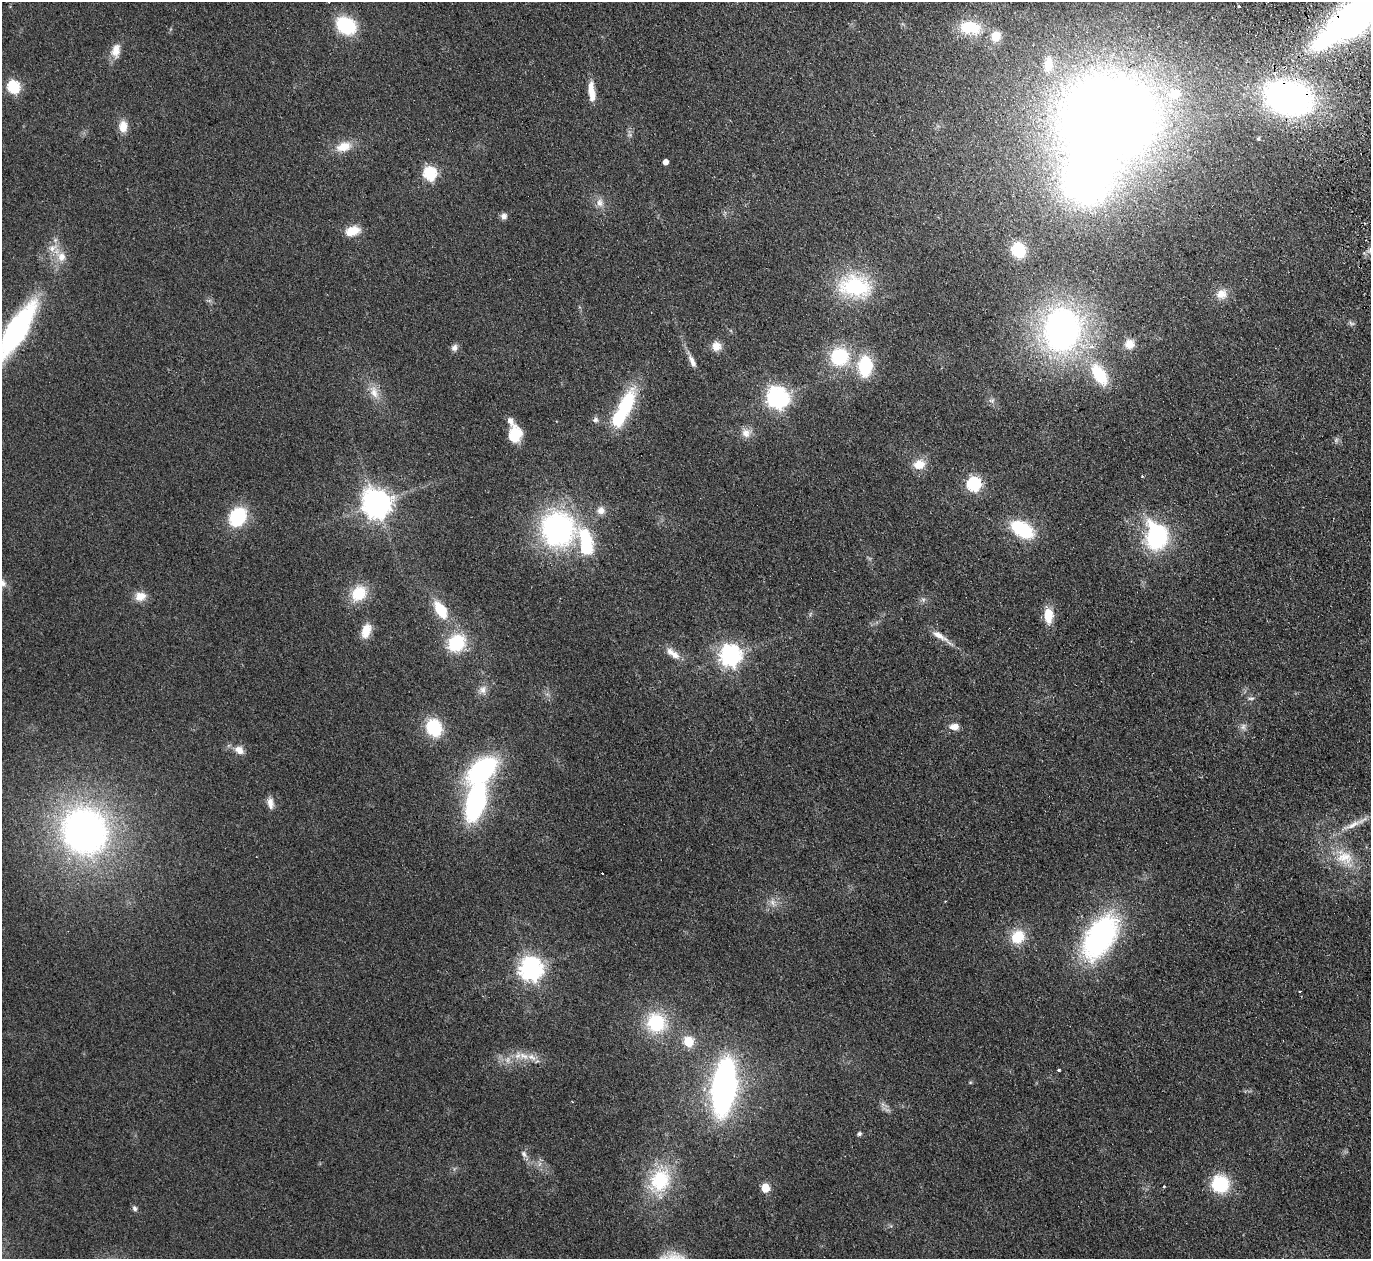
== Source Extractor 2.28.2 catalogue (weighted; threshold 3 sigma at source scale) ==
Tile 10 of 4 x 4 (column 2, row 3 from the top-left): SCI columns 1424-2792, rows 1562-2818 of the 5585 x 5508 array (HDU 1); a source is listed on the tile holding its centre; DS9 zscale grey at full resolution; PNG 1373 x 1261 px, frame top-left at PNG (2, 2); no overlay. Shown black and unused: <1% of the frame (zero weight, under 2 of 3 exposures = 3% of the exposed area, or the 3 px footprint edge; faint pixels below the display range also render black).
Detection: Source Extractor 2.28.2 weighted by HDU 2 'WHT'; one run over the whole footprint, this tile lists its part. Background 0.0914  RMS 0.01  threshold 0.0452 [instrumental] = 3 sigma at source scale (4.5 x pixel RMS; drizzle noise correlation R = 1.50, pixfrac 1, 0.05/0.05 arcsec/px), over >= 5 px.
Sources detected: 104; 1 too faint to see at this stretch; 2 inside a brighter object's white glare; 2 cosmic-ray / hot-pixel residue — not listed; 9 inside a brighter listed object's ellipse — not listed separately; the other 90 listed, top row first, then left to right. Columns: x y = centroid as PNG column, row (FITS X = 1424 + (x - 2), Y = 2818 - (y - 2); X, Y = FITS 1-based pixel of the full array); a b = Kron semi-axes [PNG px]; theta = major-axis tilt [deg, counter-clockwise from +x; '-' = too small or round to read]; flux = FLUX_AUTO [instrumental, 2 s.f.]
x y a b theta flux
1239 7 3 3 - 5.2
1353 19 77 24 36 580
346 25 18 14 -33 62
970 28 29 18 -8 43
116 50 18 11 79 11
13 87 6 6 - 120
591 90 21 8 -84 13
1289 98 33 23 -14 420
1108 118 91 78 5 1400
123 126 14 10 -88 12
630 135 7 4 -18 1.7
1258 139 4 3 - 1.4
344 147 20 12 16 17
665 162 5 4 - 7
430 173 6 6 - 140
600 203 12 10 -82 7.1
504 216 8 8 - 4
352 231 17 10 18 16
1018 250 10 9 - 50
61 257 14 12 -74 13
855 286 40 27 -7 83
1221 294 15 13 17 11
1351 323 9 5 -19 2.3
1062 330 45 36 83 320
16 331 46 14 58 280
1129 344 12 12 - 11
716 346 12 11 - 9.5
454 348 9 8 - 4.3
839 357 18 17 - 63
692 361 18 6 -64 7.3
865 366 17 12 89 60
1099 375 26 14 -57 44
374 392 21 11 -69 13
776 397 8 7 - 540
992 400 9 7 20 3.2
625 405 31 14 65 74
595 420 9 7 25 3.1
746 433 13 13 - 8.7
515 434 17 13 84 25
1336 440 8 6 69 2.5
919 464 15 12 16 15
1142 476 4 2 - 0.95
974 484 7 6 - 180
376 504 9 9 - 1400
601 510 11 10 - 7
238 517 13 10 58 89
558 529 30 28 -77 240
1022 529 20 12 -30 75
1156 537 26 20 -82 110
586 542 41 18 -79 57
2 583 12 9 -44 5.9
359 593 21 16 46 30
140 596 15 12 8 11
440 610 22 11 -57 33
1048 615 18 10 -86 19
366 631 18 11 71 14
940 636 32 7 -33 11
456 643 22 19 45 47
674 655 15 10 -28 8.6
730 656 8 7 - 640
483 690 11 11 - 6.6
1251 698 10 4 4 2.1
954 727 12 8 4 7.7
1243 727 10 8 64 4.3
434 728 13 11 -66 64
239 750 12 9 -35 8.5
482 770 29 17 39 150
475 802 28 14 75 190
270 803 14 8 -82 7
1354 824 47 7 24 15
85 831 46 42 -62 410
1344 857 29 21 -38 34
773 903 11 8 -63 6
1018 937 20 17 52 25
1100 937 43 24 58 230
531 969 8 8 - 780
656 1023 25 24 - 58
689 1042 6 5 - 60
523 1056 18 10 -17 13
1059 1070 3 3 - 1.8
970 1082 6 4 0 1.1
724 1087 42 19 83 350
884 1105 15 3 -20 2.8
859 1134 5 4 - 2.5
524 1154 11 6 -50 3.9
660 1181 35 27 56 59
1220 1184 15 14 - 59
1164 1186 3 3 - 1
765 1188 6 5 - 32
135 1208 8 6 -61 2.5
Overlapping masked pixels (flux is a lower limit): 2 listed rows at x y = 1353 19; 1289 98
Isophote crosses this tile's border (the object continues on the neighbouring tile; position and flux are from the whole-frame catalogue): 4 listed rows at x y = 1353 19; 1108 118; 16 331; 2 583